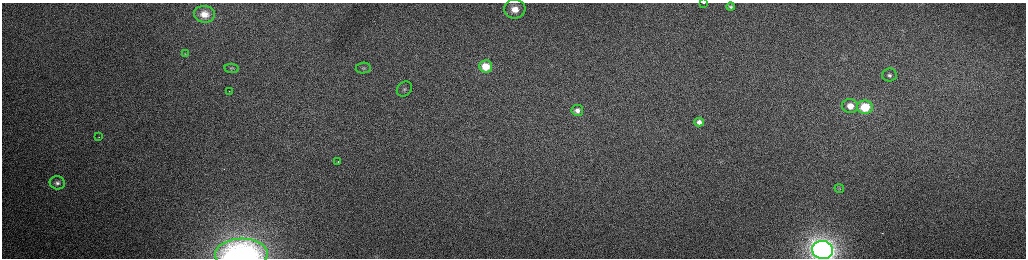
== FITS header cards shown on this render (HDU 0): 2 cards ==
NAXIS1  =                 2048 /fastest changing axis
NAXIS2  =                  512 /next to fastest changing axis

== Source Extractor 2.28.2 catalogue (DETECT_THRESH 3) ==
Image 2048 x 512 px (HDU 0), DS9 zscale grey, zoomed out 1/2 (1 PNG px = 2 x 2 image px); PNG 1028 x 260 px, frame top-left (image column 1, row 511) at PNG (2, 3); each listed source drawn as its Kron ellipse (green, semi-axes under 4 px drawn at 4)
Background 159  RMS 1.6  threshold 4.8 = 3 sigma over >= 5 px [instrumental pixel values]
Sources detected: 24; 3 cannot appear on this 1/2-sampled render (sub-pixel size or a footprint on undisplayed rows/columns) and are neither listed nor drawn; the other 21 listed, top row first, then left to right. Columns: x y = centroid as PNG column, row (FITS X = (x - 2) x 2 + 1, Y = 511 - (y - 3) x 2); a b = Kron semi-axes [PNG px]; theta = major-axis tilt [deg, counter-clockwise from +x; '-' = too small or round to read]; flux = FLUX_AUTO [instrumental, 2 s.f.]
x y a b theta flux
704 3 2 1 - 780
731 7 4 3 - 530
515 9 11 9 -1 5400
204 14 10 8 -7 3800
185 54 3 2 - 260
486 66 6 6 - 5500
232 68 7 4 -6 780
363 68 7 5 9 910
889 75 7 6 - 1100
404 89 8 7 - 1300
229 91 2 1 - 360
850 106 8 7 - 3800
865 107 8 6 -1 11000
577 110 6 5 - 1500
699 122 4 4 - 1500
99 137 2 1 - 180
338 161 2 1 - 520
57 183 8 6 -9 1200
839 188 5 3 - 260
823 250 10 9 - 180000
241 254 26 15 2 53000
At the frame edge (FLAGS 8, measured only in part): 3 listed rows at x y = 704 3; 823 250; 241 254
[3 sub-pixel or undisplayed-footprint detections neither listed nor drawn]